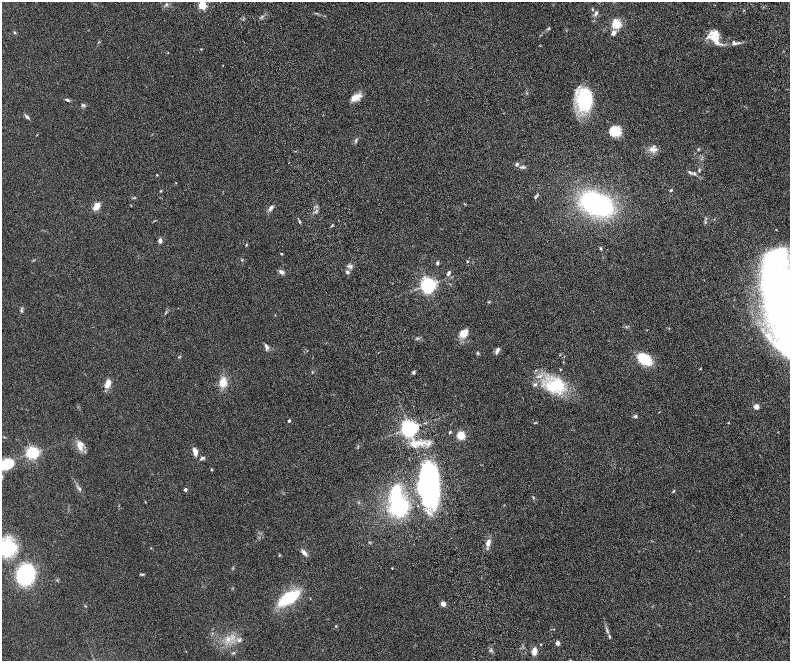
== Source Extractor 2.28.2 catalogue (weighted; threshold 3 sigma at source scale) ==
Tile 6 of 4 x 4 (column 2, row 2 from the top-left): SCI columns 1633-3208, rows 2968-4284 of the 6416 x 5807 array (HDU 1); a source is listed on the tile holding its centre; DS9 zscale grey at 2 x 2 block average (1 PNG px = mean of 2 x 2 image px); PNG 792 x 663 px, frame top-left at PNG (2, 2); no overlay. Shown black and unused: <1% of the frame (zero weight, under 4 of 8 exposures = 3% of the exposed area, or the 3 px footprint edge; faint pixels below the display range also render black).
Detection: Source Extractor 2.28.2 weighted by HDU 2 'WHT'; one run over the whole footprint, this tile lists its part. Background 0.0947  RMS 0.0063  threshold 0.0258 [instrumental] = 3 sigma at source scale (4.09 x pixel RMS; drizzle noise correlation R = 1.36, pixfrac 0.8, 0.05/0.05 arcsec/px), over >= 5 px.
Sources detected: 99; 1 inside a brighter object's white glare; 1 long thin detection or spike segment (spike, bleed or trail) — not listed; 4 inside a brighter listed object's ellipse — not listed separately; the other 93 listed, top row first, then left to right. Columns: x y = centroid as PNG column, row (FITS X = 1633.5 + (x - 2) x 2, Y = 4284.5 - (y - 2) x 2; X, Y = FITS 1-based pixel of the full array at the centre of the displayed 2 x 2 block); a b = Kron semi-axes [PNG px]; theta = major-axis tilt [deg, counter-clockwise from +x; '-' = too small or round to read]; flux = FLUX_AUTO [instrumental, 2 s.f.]
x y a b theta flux
166 5 4 3 - 1.6
202 5 3 3 - 88
592 9 3 2 - 0.77
596 14 6 4 59 2.5
616 24 3 3 - 110
548 29 4 3 - 1.2
14 33 4 3 - 1.1
614 33 6 5 - 4.6
713 37 16 6 -3 12
735 43 7 4 10 3.1
201 49 3 2 - 0.71
223 65 2 2 - 0.4
356 97 12 6 26 11
584 99 24 16 84 65
67 100 5 3 - 1.9
83 105 6 3 -41 1.7
27 117 8 3 -42 2.2
615 131 10 9 - 23
356 140 4 3 - 1.3
655 149 8 4 24 4.6
698 149 3 3 - 0.99
517 164 5 3 - 1.7
523 167 4 3 - 1.8
690 172 6 3 -55 2.1
695 173 4 4 - 1.7
157 175 2 2 - 0.84
671 190 4 3 - 1.4
161 191 4 2 - 0.83
536 197 6 2 42 1.5
596 204 16 9 -24 360
96 206 6 4 50 16
271 208 9 4 53 3.6
160 241 4 3 - 4.7
246 245 4 2 - 0.82
601 249 4 3 - 1.1
281 254 3 2 - 1
242 260 3 3 - 0.88
467 261 3 2 - 0.96
437 263 4 3 - 2
281 272 8 4 -31 3.4
347 272 6 4 -62 2.2
449 273 6 3 66 2.9
428 285 4 4 - 450
489 302 3 2 - 0.81
789 309 87 25 -68 1300
21 311 3 3 - 1.1
464 333 11 7 35 11
267 347 8 4 -80 3.6
497 350 9 4 65 3.6
477 353 4 4 - 1.3
645 359 11 7 -34 49
413 373 5 3 - 1.7
223 382 11 8 82 14
107 384 12 6 68 8.6
555 386 24 15 9 55
756 407 3 3 - 23
636 416 4 4 - 1.7
289 421 2 2 - 2.6
535 423 3 2 - 0.8
729 423 2 2 - 0.58
409 428 4 4 - 630
450 432 3 3 - 1.2
461 435 5 4 - 25
418 443 13 4 -7 9.1
80 447 13 5 -66 8.4
195 452 10 5 -77 6.4
32 453 4 4 - 260
202 458 8 3 25 2.2
5 464 21 11 21 30
211 469 3 2 - 1.1
429 484 43 20 -88 230
80 489 5 3 - 2.1
185 490 2 2 - 4.1
673 491 5 2 - 0.9
533 498 4 2 - 0.9
399 507 14 13 - 97
488 542 10 5 85 5.6
6 547 20 19 - 62
304 553 9 4 -50 4.3
392 568 3 2 - 0.55
26 574 12 10 75 170
142 574 5 3 - 1.4
289 598 17 7 31 84
443 604 4 4 - 6.6
336 626 3 2 - 0.71
554 629 2 2 - 0.44
609 636 4 3 - 1.4
228 639 6 6 - 6
239 640 6 4 50 2.8
557 643 6 5 - 3.1
541 644 2 2 - 0.63
534 651 10 5 80 6.7
233 653 4 3 - 1.6
Isophote crosses this tile's border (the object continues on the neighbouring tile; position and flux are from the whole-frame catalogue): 4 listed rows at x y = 202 5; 789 309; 5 464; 6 547
Diffuse or blended objects may show on this block-average render without a row.